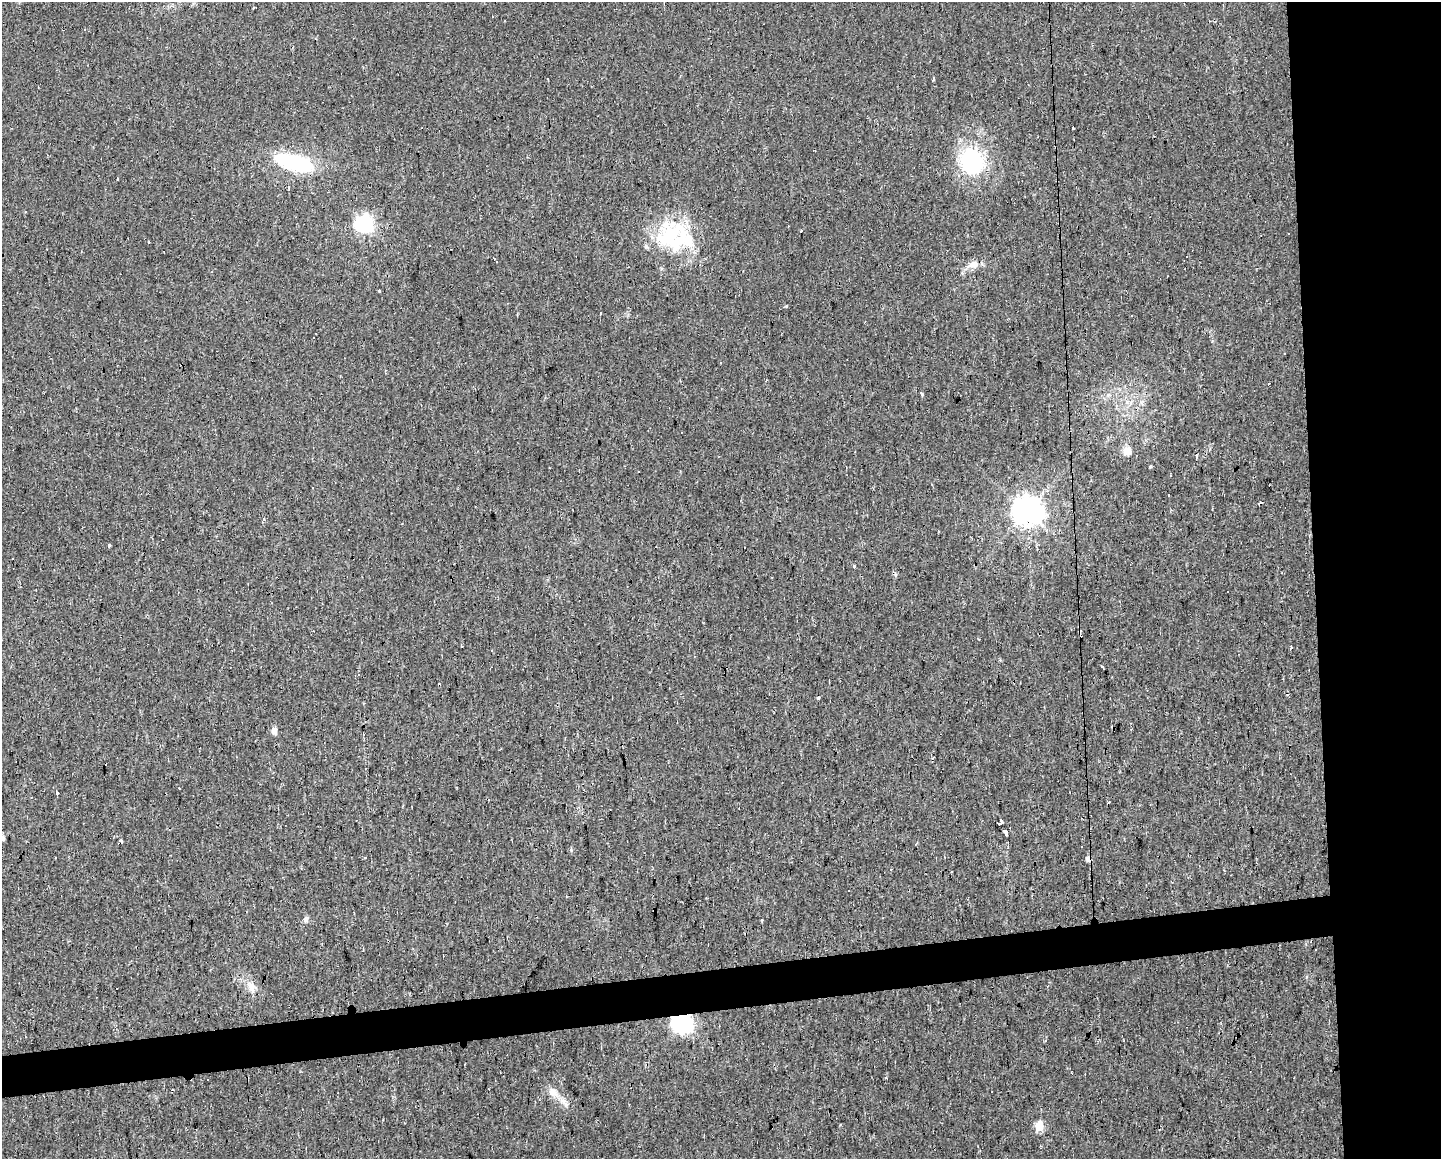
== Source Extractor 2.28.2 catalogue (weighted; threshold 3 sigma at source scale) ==
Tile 6 of 3 x 4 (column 3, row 2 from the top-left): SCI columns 2897-4335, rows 2314-3470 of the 4387 x 4755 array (HDU 1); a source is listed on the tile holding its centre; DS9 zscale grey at full resolution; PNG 1443 x 1161 px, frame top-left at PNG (2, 2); no overlay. Shown black and unused: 12% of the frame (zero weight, under 2 of 3 exposures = <1% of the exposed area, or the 3 px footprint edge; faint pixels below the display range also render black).
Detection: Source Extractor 2.28.2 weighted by HDU 2 'WHT'; one run over the whole footprint, this tile lists its part. Background 0.0171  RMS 0.006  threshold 0.027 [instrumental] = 3 sigma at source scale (4.5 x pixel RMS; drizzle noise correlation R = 1.50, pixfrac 1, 0.0396/0.0396 arcsec/px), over >= 5 px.
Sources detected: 75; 2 inside a brighter object's white glare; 19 cosmic-ray / hot-pixel residue — not listed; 4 inside a brighter listed object's ellipse — not listed separately; the other 50 listed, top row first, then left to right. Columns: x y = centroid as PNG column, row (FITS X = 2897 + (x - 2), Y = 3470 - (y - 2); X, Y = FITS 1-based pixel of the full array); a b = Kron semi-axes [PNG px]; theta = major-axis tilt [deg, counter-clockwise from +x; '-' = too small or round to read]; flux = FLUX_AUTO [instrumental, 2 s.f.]
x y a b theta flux
253 7 3 3 - 2.1
933 78 4 3 - 2.5
1073 128 3 2 - 0.64
294 161 10 7 45 31
971 161 32 27 -65 50
364 223 7 7 - 210
788 226 3 2 - 0.73
801 232 3 3 - 3.5
1289 233 3 3 - 2.6
671 235 53 27 35 43
1187 257 2 2 - 0.47
494 259 5 3 - 1.7
973 264 14 9 11 5.2
379 291 3 3 - 3.2
786 306 3 3 - 2.4
1132 315 3 2 - 0.51
721 362 3 2 - 0.77
1269 383 3 2 - 0.66
921 394 4 3 - 3.2
1127 451 11 11 - 4.9
1196 456 4 3 - 3.8
1150 466 3 3 - 1.2
1168 495 3 2 - 0.99
1260 502 3 3 - 2.7
1027 511 9 9 - 830
109 545 4 3 - 1.2
13 559 3 3 - 1.2
854 566 4 3 - 1
462 646 3 2 - 0.58
1291 648 3 3 - 1.4
1101 666 3 3 - 3.5
818 698 3 3 - 6.4
274 731 5 5 - 4.7
179 788 2 2 - 0.7
56 792 3 3 - 13
1000 823 5 4 - 21
1006 831 3 3 - 160
3 838 6 5 - 1.7
120 842 6 3 47 8.7
916 843 4 3 - 0.7
364 858 3 3 - 1.9
1088 858 7 5 77 2.1
891 869 3 3 - 0.57
306 919 8 6 62 1.9
251 987 16 10 -70 5.5
682 1023 7 7 - 340
1045 1040 4 3 - 1
553 1093 18 9 -42 6.2
1039 1126 5 5 - 26
1159 1130 3 2 - 0.38
Overlapping masked pixels (flux is a lower limit): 2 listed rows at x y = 120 842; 682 1023
Isophote crosses this tile's border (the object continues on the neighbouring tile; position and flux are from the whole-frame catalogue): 1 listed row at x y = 3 838
Unlisted compact peaks at least as high as the median listed source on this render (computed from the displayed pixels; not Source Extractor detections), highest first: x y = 571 850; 840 1125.